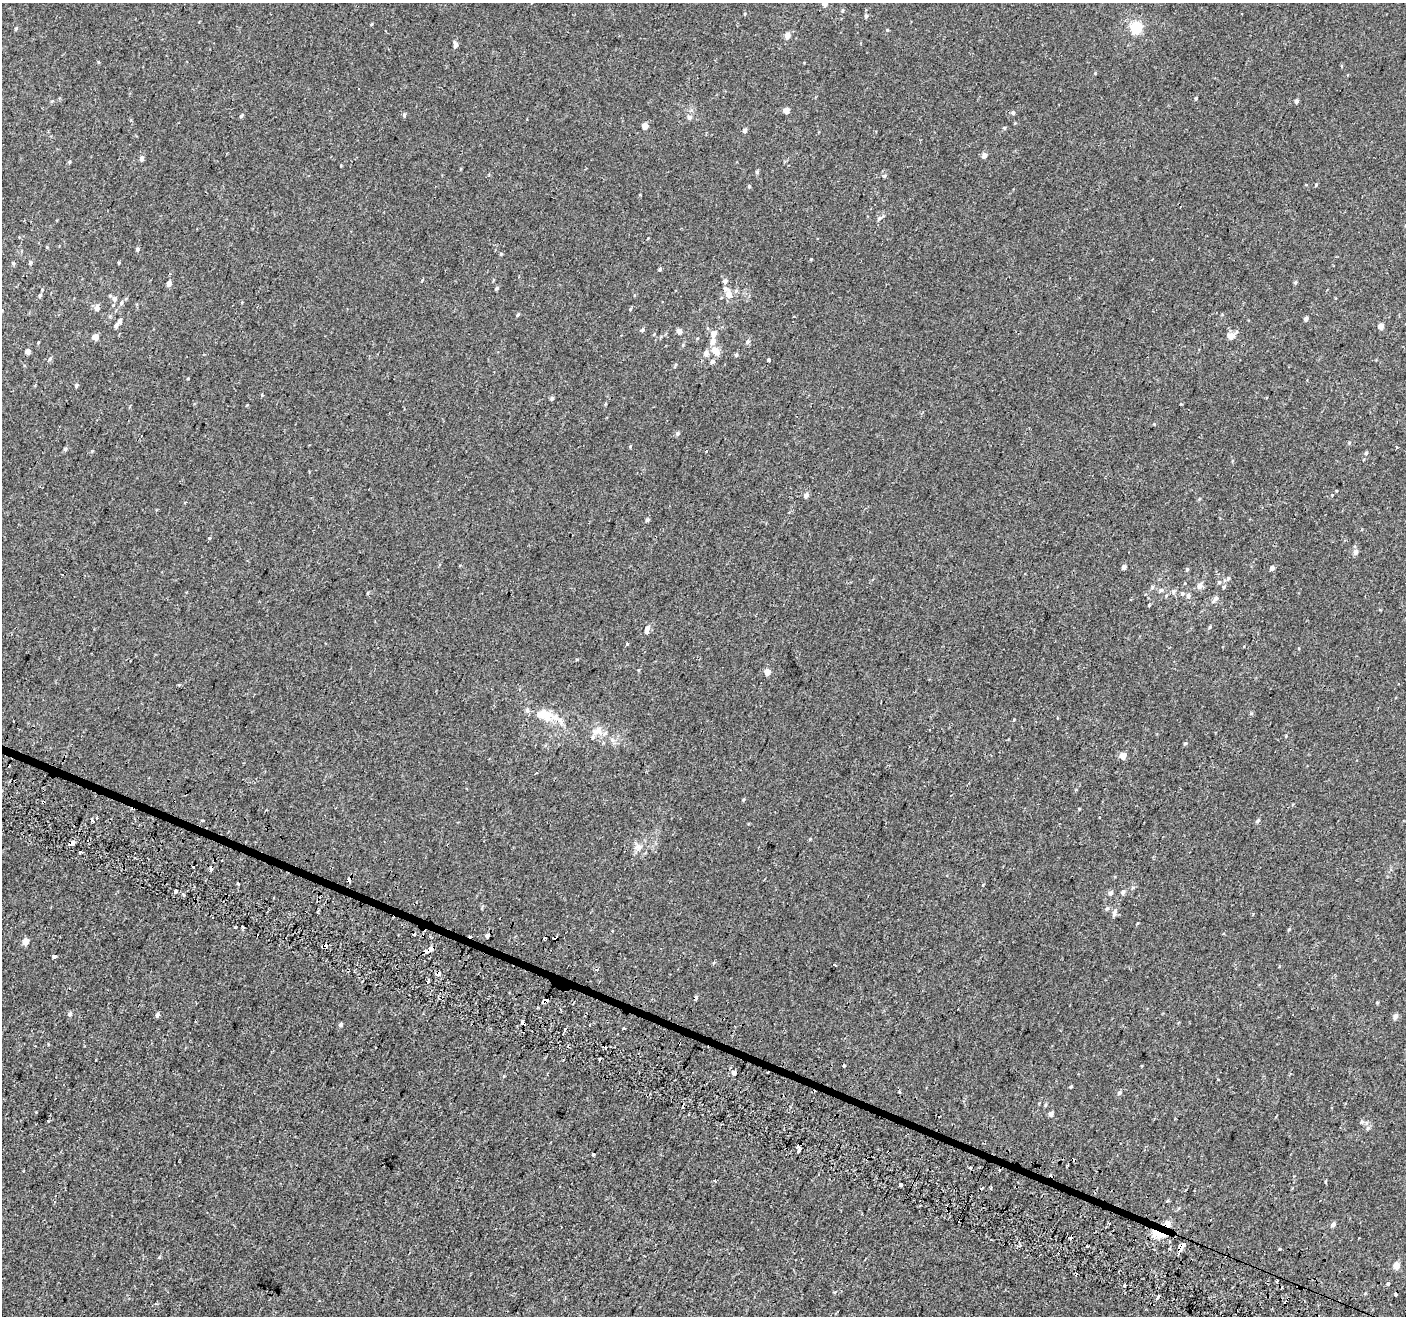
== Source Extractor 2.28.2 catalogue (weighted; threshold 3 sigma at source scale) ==
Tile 6 of 4 x 4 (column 2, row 2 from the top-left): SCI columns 1450-2853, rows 2958-4271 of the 5715 x 5843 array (HDU 1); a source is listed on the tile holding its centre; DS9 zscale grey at full resolution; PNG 1408 x 1318 px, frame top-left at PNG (2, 3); no overlay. Shown black and unused: <1% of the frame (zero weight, under 2 of 3 exposures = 3% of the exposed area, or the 3 px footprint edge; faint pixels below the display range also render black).
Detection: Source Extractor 2.28.2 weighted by HDU 2 'WHT'; one run over the whole footprint, this tile lists its part. Background 1.28e-04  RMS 0.0031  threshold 0.0139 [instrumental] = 3 sigma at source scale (4.5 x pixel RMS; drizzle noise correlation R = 1.50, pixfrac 1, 0.0396/0.0396 arcsec/px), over >= 5 px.
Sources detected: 194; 28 cosmic-ray / hot-pixel residue — not listed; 2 inside a brighter listed object's ellipse — not listed separately; the other 164 listed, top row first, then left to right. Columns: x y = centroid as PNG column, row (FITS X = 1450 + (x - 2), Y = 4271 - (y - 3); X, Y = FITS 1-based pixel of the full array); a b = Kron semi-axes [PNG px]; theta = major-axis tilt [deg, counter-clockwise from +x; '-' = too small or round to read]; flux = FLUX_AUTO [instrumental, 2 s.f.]
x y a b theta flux
824 3 5 4 - 2.4
842 10 5 3 - 0.32
1242 14 3 2 - 0.36
866 16 5 5 - 0.66
1136 28 5 5 - 30
16 29 5 4 - 0.41
887 30 4 4 - 0.29
787 35 5 4 - 2.6
455 45 7 5 -83 0.94
1196 98 4 4 - 0.41
1296 101 4 3 - 0.96
786 110 4 4 - 3.2
1013 113 5 4 - 0.67
241 115 8 4 42 0.42
404 115 6 4 90 0.47
689 117 7 6 - 0.74
645 126 4 4 - 2.4
1004 128 5 4 - 0.37
745 130 5 4 - 0.78
984 155 5 4 - 1.6
142 158 6 5 - 0.86
69 162 5 4 - 0.33
757 172 5 4 - 0.46
884 175 6 3 -1 0.41
1316 185 4 4 - 0.3
749 186 4 4 - 0.32
879 218 7 5 34 0.72
137 249 5 4 - 0.55
501 254 4 4 - 0.29
811 259 4 3 - 0.25
30 262 5 4 - 0.44
13 263 5 4 - 0.37
660 269 4 3 - 0.42
422 280 4 3 - 1.3
725 281 5 5 - 0.88
1295 282 4 4 - 0.47
169 283 5 4 - 1.6
497 288 5 4 - 0.53
736 291 6 5 - 0.57
729 294 7 6 - 2.7
40 295 6 5 - 0.62
114 299 6 6 - 1.1
121 303 7 5 64 0.61
97 308 7 5 83 1.3
630 309 3 3 - 1.9
518 315 5 4 - 0.38
110 316 5 5 - 0.37
1306 319 4 4 - 1.1
119 321 5 4 - 0.9
116 325 6 4 47 0.72
1381 326 4 4 - 2.8
642 330 5 4 - 0.55
679 331 5 4 - 1.8
654 334 4 4 - 0.24
714 334 8 6 74 1.7
1231 336 6 6 - 2.5
95 337 4 4 - 3.1
747 342 7 5 46 0.71
28 351 4 4 - 1.9
715 351 9 6 -44 3.5
706 353 5 5 - 1.7
736 355 5 5 - 0.42
50 359 6 5 - 0.52
769 360 4 3 - 1.2
712 361 6 5 - 0.8
76 386 5 4 - 0.43
262 394 4 3 - 0.37
552 398 5 4 - 0.58
605 404 5 3 - 0.29
677 433 6 5 - 0.52
1349 443 5 4 - 0.31
1396 447 5 3 - 0.24
65 449 5 4 - 0.59
1366 453 5 4 - 0.45
806 495 6 5 - 1.1
647 520 4 3 - 1.7
210 538 3 3 - 1.1
1355 552 6 5 - 1.4
1124 567 4 4 - 1.1
1272 568 5 4 - 1.2
1187 569 4 4 - 0.45
62 575 3 2 - 0.39
1228 578 7 4 63 0.54
1200 585 9 7 62 1.4
1152 587 6 4 89 0.4
1224 587 5 4 - 0.45
1160 590 7 5 28 0.6
1174 591 7 5 48 0.64
1182 593 6 6 - 0.54
1188 595 6 5 - 0.87
1215 599 11 6 50 1.2
1149 605 4 3 - 0.32
1210 627 4 4 - 0.32
647 629 10 5 76 1.5
627 644 3 3 - 3.2
767 672 4 4 - 3.1
179 685 4 4 - 0.33
1251 713 5 5 - 0.4
546 715 34 15 -14 7.2
598 730 18 11 14 2.8
1185 743 4 4 - 0.34
1123 756 4 4 - 3.3
43 802 3 3 - 1
1079 809 4 3 - 0.21
96 818 3 3 - 0.76
93 821 4 3 - 1.6
1258 821 6 4 50 0.53
810 839 4 4 - 0.25
72 843 4 4 - 4
638 847 11 7 21 1.4
80 852 3 3 - 1.1
193 867 3 3 - 0.81
211 869 9 4 83 0.83
350 879 5 3 - 11
238 883 3 3 - 2.2
175 891 3 3 - 2.1
1123 892 5 4 - 0.99
1110 893 7 5 63 0.83
183 895 4 3 - 0.39
1107 908 5 5 - 0.47
1115 912 12 6 75 1
235 928 3 2 - 0.37
1289 929 6 3 45 0.32
612 930 3 3 - 0.95
487 936 4 4 - 0.78
555 938 4 3 - 1
25 942 5 4 - 3.2
323 946 6 3 18 5.9
430 949 4 3 - 8.8
426 951 4 3 - 4.5
54 956 4 3 - 2.2
835 965 4 3 - 2.1
438 974 4 4 - 3.3
545 1001 6 3 53 9.9
69 1014 6 5 - 0.63
157 1015 4 3 - 1.5
1396 1016 6 5 - 1.2
523 1023 5 3 - 2.3
340 1025 5 5 - 0.56
590 1025 3 3 - 0.74
844 1065 3 3 - 1.6
733 1073 6 6 - 1.1
504 1076 4 4 - 0.26
1071 1087 3 3 - 0.33
899 1092 3 3 - 0.86
1119 1093 6 5 - 0.66
1051 1114 6 5 - 0.97
1362 1121 6 4 0 0.47
798 1145 4 3 - 3.6
798 1151 3 3 - 0.94
593 1154 3 3 - 1.7
970 1167 4 3 - 0.36
900 1185 3 3 - 3.2
1167 1201 4 4 - 0.4
1109 1224 3 3 - 0.67
1167 1224 4 4 - 3.8
1333 1224 5 5 - 0.93
1158 1234 9 5 -19 8.3
1087 1246 3 3 - 0.47
1181 1247 6 4 49 4.6
1396 1265 5 4 - 3.4
1277 1281 3 3 - 2.4
1388 1284 3 3 - 1.6
1124 1285 3 3 - 1.9
Overlapping masked pixels (flux is a lower limit): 14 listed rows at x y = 43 802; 72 843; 211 869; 350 879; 555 938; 323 946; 430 949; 426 951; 438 974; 545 1001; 523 1023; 1167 1224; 1158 1234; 1181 1247
Isophote crosses this tile's border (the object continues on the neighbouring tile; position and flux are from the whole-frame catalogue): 1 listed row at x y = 824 3